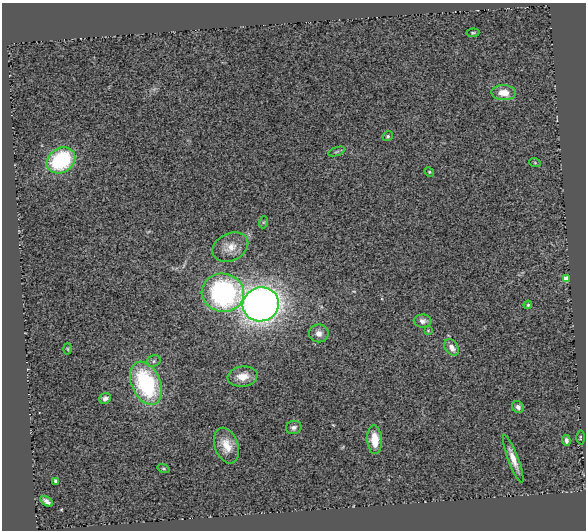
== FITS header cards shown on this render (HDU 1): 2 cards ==
NAXIS1  =                  584
NAXIS2  =                  528

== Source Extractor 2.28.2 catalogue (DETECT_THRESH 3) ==
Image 584 x 528 px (HDU 1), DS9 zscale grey, 1 PNG px = 1 image px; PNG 588 x 532 px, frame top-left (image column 1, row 528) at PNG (2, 3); each listed source drawn as its Kron ellipse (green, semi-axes under 4 px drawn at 4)
Background 2.41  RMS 0.18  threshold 0.548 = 3 sigma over >= 5 px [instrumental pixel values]
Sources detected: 32; all 32 listed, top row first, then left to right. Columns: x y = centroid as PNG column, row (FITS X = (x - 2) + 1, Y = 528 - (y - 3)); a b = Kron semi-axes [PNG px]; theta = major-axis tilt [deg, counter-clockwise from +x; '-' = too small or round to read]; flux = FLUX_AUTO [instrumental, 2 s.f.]
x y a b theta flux
473 33 6 3 5 15
504 93 12 7 -3 180
388 136 5 4 - 19
336 152 9 3 19 20
61 160 15 12 35 1100
535 163 6 3 -19 13
429 172 5 4 - 13
264 222 6 4 71 15
230 247 19 13 26 170
566 279 4 4 - 250
223 293 21 19 -10 2300
261 304 18 17 - 8700
528 305 4 4 - 19
423 321 9 6 -1 53
428 331 4 3 - 11
319 333 10 9 - 85
452 347 9 6 -54 99
68 349 5 3 - 13
154 361 7 5 25 29
243 376 15 10 6 170
146 383 23 14 -66 1300
105 398 6 5 - 46
518 407 6 5 - 48
294 428 8 6 15 40
580 437 7 3 89 14
375 440 14 7 -87 250
566 440 5 4 - 41
226 446 18 11 -70 180
513 459 25 5 -69 130
164 469 6 4 -17 18
56 481 4 3 - 51
46 501 7 4 -35 44